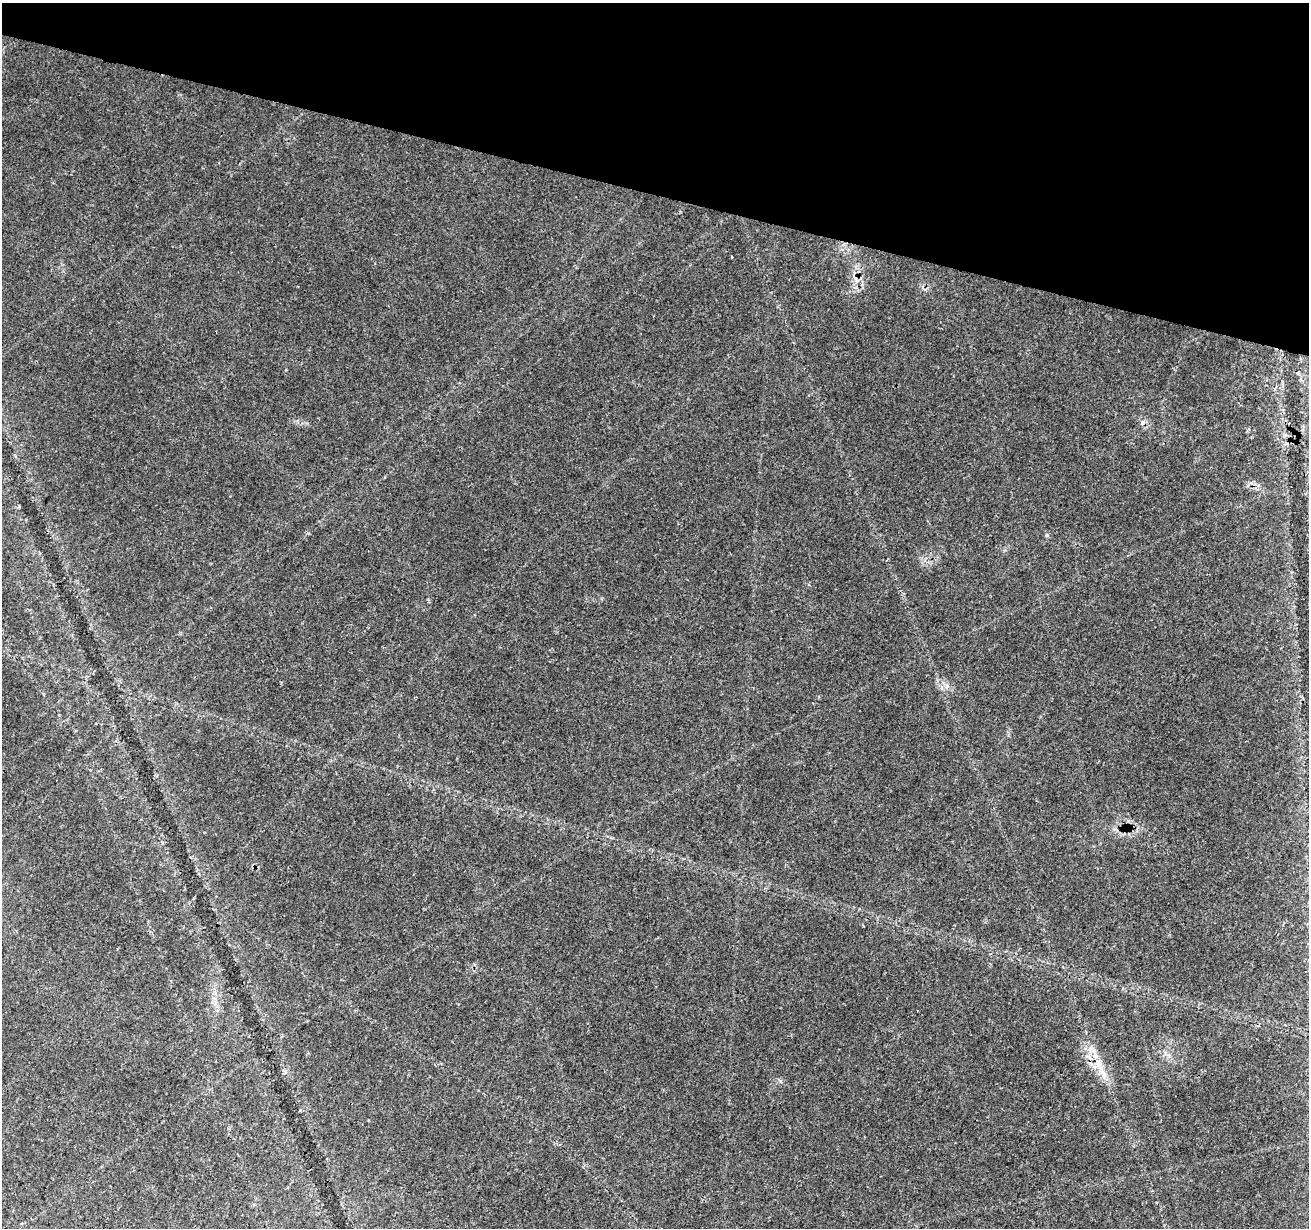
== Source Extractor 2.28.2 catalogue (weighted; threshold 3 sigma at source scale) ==
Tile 2 of 4 x 4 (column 2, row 1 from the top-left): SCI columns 1317-2623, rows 3963-5188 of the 5237 x 5409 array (HDU 1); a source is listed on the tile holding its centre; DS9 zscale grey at full resolution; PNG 1311 x 1230 px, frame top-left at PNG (2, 3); no overlay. Shown black and unused: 16% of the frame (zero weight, under 3 of 4 exposures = <1% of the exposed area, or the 3 px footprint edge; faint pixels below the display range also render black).
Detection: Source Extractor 2.28.2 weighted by HDU 2 'WHT'; one run over the whole footprint, this tile lists its part. Background 0.0274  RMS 0.0023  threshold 0.0105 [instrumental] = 3 sigma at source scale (4.5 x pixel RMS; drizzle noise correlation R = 1.50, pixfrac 1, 0.0396/0.0396 arcsec/px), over >= 5 px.
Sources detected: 6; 2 cosmic-ray / hot-pixel residue — not listed; the other 4 listed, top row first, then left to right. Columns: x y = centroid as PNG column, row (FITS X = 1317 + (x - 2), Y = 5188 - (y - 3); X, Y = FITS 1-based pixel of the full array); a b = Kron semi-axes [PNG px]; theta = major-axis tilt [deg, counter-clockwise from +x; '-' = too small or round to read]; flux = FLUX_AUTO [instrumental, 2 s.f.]
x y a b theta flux
1047 535 6 4 90 0.33
947 686 6 5 - 0.56
1095 1056 7 4 -1 0.7
1104 1074 14 7 -67 2
Overlapping masked pixels (flux is a lower limit): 1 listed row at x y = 1104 1074